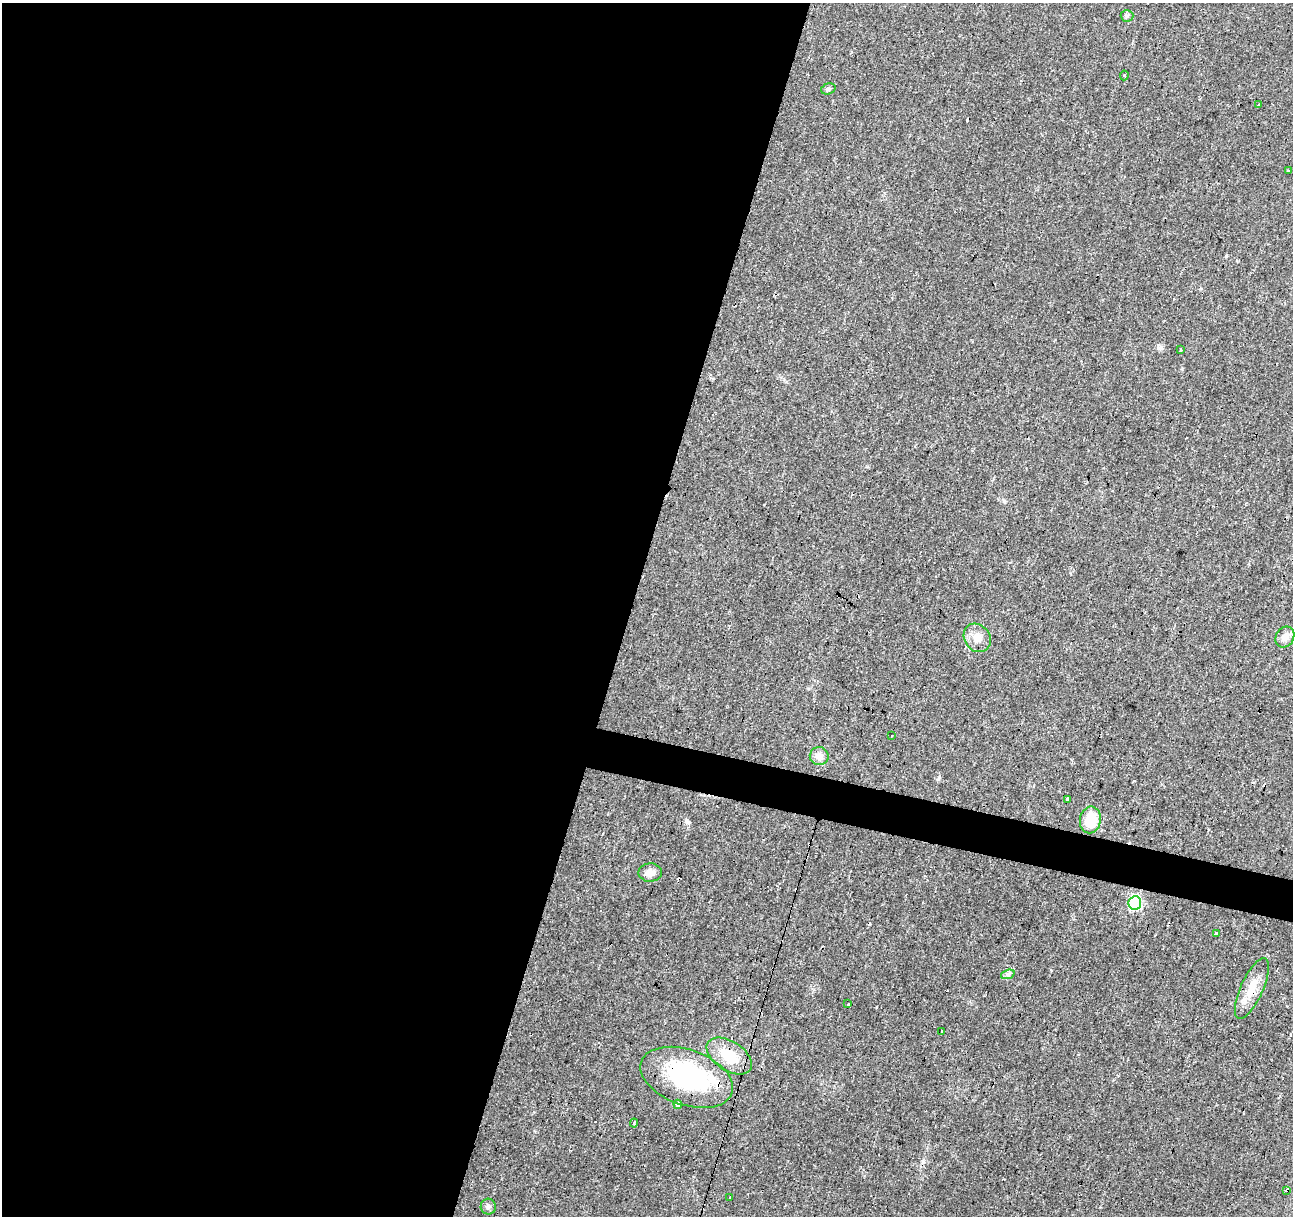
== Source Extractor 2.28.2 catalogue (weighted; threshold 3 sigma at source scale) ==
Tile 5 of 4 x 4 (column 1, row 2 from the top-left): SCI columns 1-1291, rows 2643-3856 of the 5169 x 5349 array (HDU 1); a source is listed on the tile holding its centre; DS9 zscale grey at full resolution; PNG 1295 x 1218 px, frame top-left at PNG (2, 3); each listed source drawn as its Kron ellipse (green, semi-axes under 4 px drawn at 4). Shown black and unused: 51% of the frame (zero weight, under 3 of 4 exposures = <1% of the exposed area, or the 3 px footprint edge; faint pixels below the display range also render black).
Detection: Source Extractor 2.28.2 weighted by HDU 2 'WHT'; one run over the whole footprint, this tile lists its part. Background 0.0242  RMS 0.0031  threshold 0.0138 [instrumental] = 3 sigma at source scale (4.5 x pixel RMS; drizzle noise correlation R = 1.50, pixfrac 1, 0.0396/0.0396 arcsec/px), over >= 5 px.
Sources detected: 37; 1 inside a brighter object's white glare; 10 cosmic-ray / hot-pixel residue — neither listed nor drawn; the other 26 listed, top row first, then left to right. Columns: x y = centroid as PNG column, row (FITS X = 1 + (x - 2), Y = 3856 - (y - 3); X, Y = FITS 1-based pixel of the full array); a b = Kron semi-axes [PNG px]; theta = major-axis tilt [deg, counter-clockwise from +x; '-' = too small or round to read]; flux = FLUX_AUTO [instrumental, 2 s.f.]
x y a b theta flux
1127 16 6 6 - 0.6
1124 75 5 3 - 0.41
828 89 7 5 18 0.57
1258 105 3 3 - 0.51
1288 171 3 3 - 0.37
1180 350 3 3 - 1.1
1285 637 11 9 58 2
977 638 15 12 -53 3.2
891 736 3 2 - 0.44
819 756 9 9 - 2.3
1067 799 4 3 - 1.2
1090 820 13 10 79 8.9
650 873 12 9 1 1.9
1135 903 7 6 - 36
1216 934 3 3 - 6.8
1008 974 7 4 18 0.68
1252 988 33 11 66 5.9
848 1004 3 3 - 0.59
942 1031 4 3 - 1.9
729 1056 25 14 -33 8.2
686 1077 48 27 -19 40
678 1104 5 3 - 5.9
634 1123 4 3 - 0.76
1287 1190 3 3 - 5.3
729 1198 3 2 - 0.9
488 1206 8 7 - 0.87
Overlapping masked pixels (flux is a lower limit): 3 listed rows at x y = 1252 988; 686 1077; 1287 1190
Unlisted compact peaks at least as high as the median listed source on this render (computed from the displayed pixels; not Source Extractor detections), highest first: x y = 1226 256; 939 777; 1051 970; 1161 348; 1004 501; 876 1007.